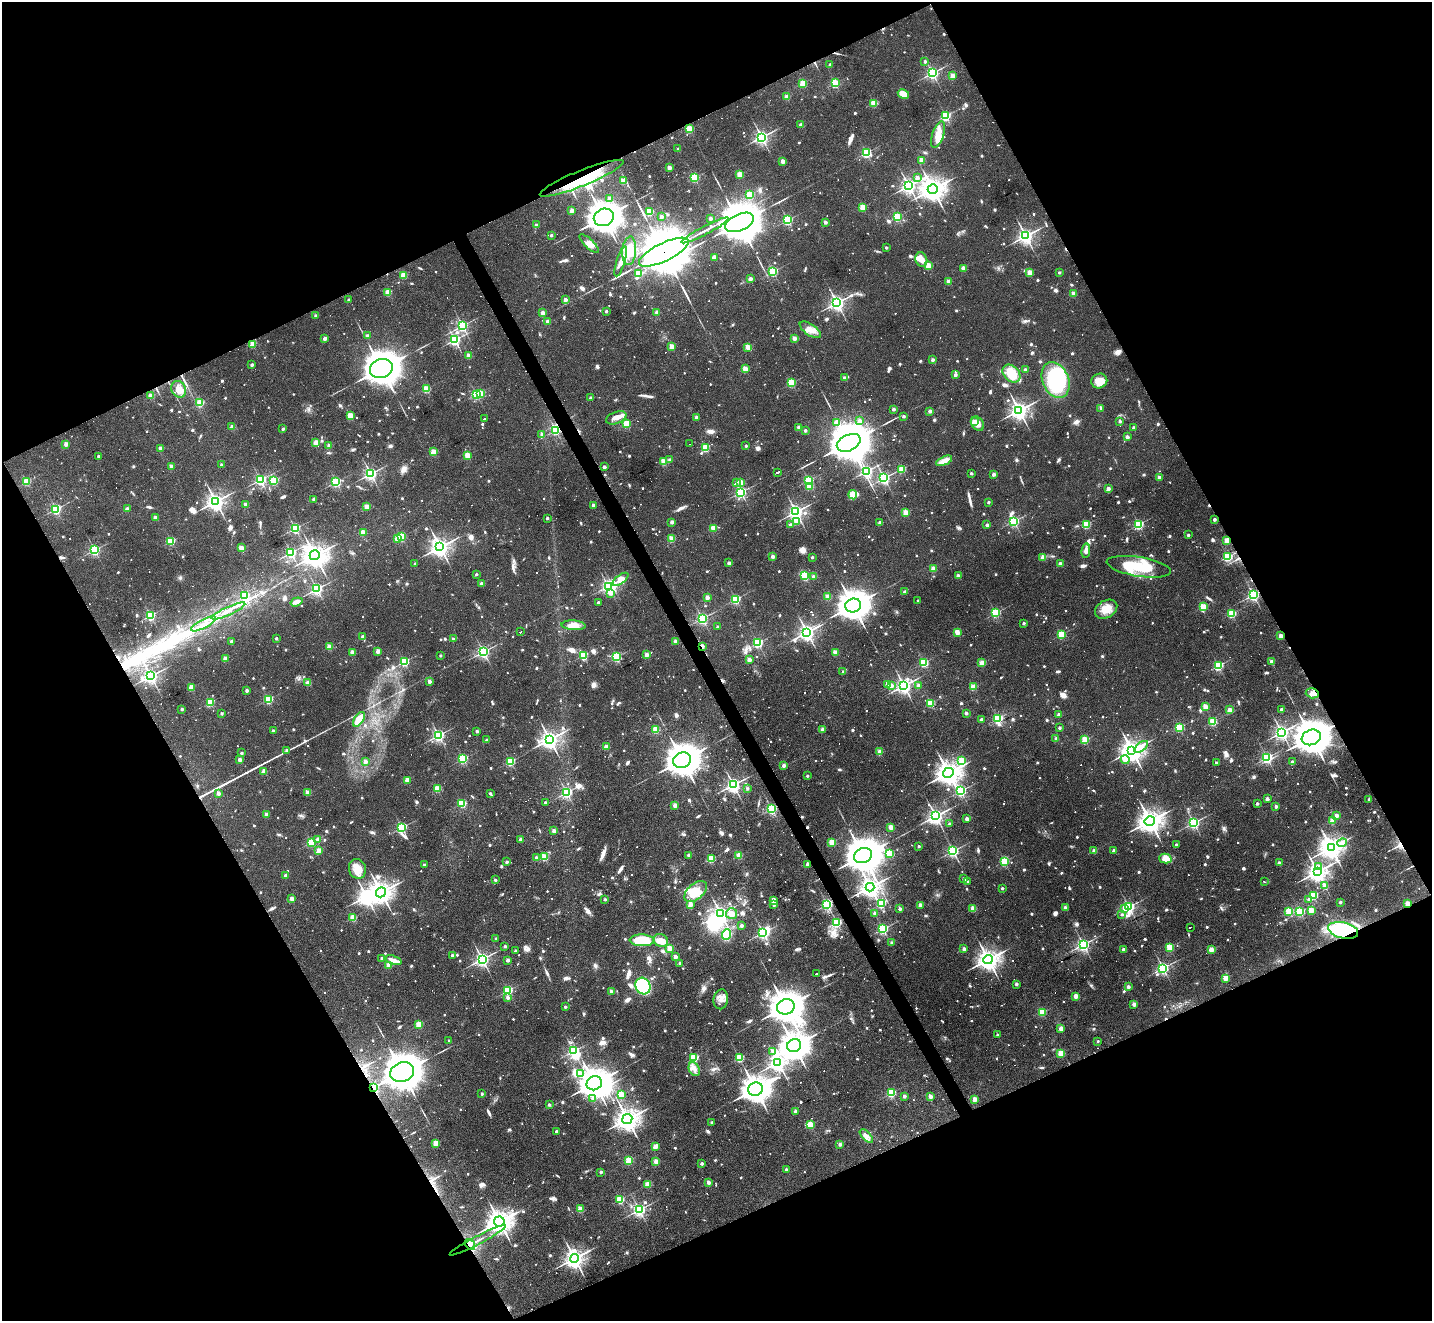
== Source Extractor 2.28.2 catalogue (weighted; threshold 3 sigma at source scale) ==
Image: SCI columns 1-5719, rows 285-5557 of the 5719 x 5707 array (HDU 1 of 3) = the unmasked area's bounding box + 8 px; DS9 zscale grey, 4 x 4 block average (1 PNG px = mean of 4 x 4 image px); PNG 1434 x 1323 px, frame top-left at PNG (2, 2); each listed source drawn as its Kron ellipse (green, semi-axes under 4 px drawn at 4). Shown black and unused: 46% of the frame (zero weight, under 2 of 3 exposures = <1% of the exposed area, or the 3 px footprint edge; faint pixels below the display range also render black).
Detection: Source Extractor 2.28.2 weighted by HDU 2 'WHT'. Background 0.0432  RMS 0.005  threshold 0.0224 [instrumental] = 3 sigma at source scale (4.5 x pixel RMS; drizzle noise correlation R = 1.50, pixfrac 1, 0.05/0.05 arcsec/px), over >= 5 px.
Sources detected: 1990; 23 too faint to see at this stretch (4 x 4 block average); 18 inside a brighter object's white glare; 141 cosmic-ray / hot-pixel residue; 8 long thin detections or spike segments (spike, bleed or trail) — neither listed nor drawn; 17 coinciding with a brighter row at this scale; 60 inside a brighter listed object's ellipse — not listed separately; of the other 1723, all 500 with FLUX_AUTO >= 17.8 (the completeness limit of this list) listed and drawn (1223 fainter detections not listed), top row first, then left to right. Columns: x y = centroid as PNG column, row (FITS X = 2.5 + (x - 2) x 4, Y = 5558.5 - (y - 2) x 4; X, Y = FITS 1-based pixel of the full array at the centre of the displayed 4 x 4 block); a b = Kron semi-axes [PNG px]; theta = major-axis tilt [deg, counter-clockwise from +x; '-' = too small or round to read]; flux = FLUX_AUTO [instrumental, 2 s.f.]
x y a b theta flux
925 62 2 2 - 21
830 64 2 2 - 19
932 73 2 2 - 800
952 76 2 2 - 91
803 83 2 2 - 190
835 83 2 2 - 320
903 94 6 4 -30 48
787 97 2 2 - 89
874 103 2 2 - 170
946 116 2 2 - 440
801 125 2 2 - 58
689 129 2 2 - 220
938 135 14 6 73 50
761 137 3 3 - 950
678 149 2 2 - 19
866 153 2 2 - 440
921 160 2 2 - 110
782 161 2 2 - 64
669 168 2 2 - 77
740 174 2 2 - 130
582 178 45 8 22 180
694 178 2 2 - 310
917 178 2 2 - 39
623 181 2 2 - 120
909 186 3 3 - 970
933 189 5 4 - 2800
750 194 2 2 - 190
609 198 2 2 - 37
862 207 2 2 - 170
572 211 2 2 - 55
649 212 2 2 - 220
604 217 10 8 21 5000
661 217 2 2 - 32
897 217 2 2 - 320
710 218 2 2 - 34
788 220 2 2 - 470
740 222 15 8 24 16000
825 222 2 2 - 38
536 225 2 2 - 31
705 230 26 2 28 22
551 235 2 2 - 23
1026 236 3 3 - 1100
589 244 13 4 -44 24
886 248 2 2 - 21
629 251 14 7 86 52
664 252 27 9 26 32000
715 258 4 3 - 18
921 260 7 5 -70 23
621 261 16 4 73 25
928 266 2 2 - 150
963 268 2 2 - 67
773 271 2 2 - 430
1030 272 2 2 - 100
1059 272 2 2 - 20
639 274 2 2 - 150
403 275 2 2 - 140
750 279 2 2 - 52
948 281 2 2 - 86
388 292 2 2 - 120
1073 294 2 2 - 78
349 300 2 2 - 24
565 300 2 2 - 56
837 303 3 3 - 930
606 311 2 2 - 26
657 312 2 2 - 38
543 313 2 2 - 56
316 316 2 2 - 27
548 321 2 2 - 50
462 326 2 2 - 590
810 330 12 5 -34 31
367 336 2 2 - 31
325 338 2 2 - 49
794 338 2 2 - 69
455 340 2 2 - 630
253 344 2 2 - 120
671 346 2 2 - 100
748 347 2 2 - 110
469 355 2 2 - 88
933 360 2 2 - 34
252 365 2 2 - 27
381 369 11 9 17 6800
745 369 2 2 - 140
1025 370 2 2 - 39
1011 373 10 7 -45 78
955 375 2 2 - 34
844 378 2 2 - 31
1056 380 19 13 -66 360
1099 381 8 7 - 51
791 383 2 2 - 280
179 389 8 7 - 30
426 389 2 2 - 210
476 394 2 2 - 360
481 394 2 2 - 78
151 396 2 2 - 98
590 398 2 2 - 23
200 403 2 2 - 210
893 409 2 2 - 36
1101 409 2 2 - 21
1019 410 3 3 - 1600
930 411 2 2 - 41
350 416 2 2 - 160
903 416 2 2 - 26
696 417 2 2 - 36
616 418 10 6 22 26
484 419 3 2 - 84
859 421 2 2 - 32
1120 421 2 2 - 28
974 422 2 2 - 100
626 423 2 2 - 220
837 423 2 2 - 110
978 424 8 6 -58 26
232 427 2 2 - 65
799 427 2 2 - 40
1133 428 2 2 - 30
283 429 2 2 - 22
555 430 2 2 - 350
805 430 2 2 - 28
542 434 2 2 - 40
1127 437 2 2 - 44
316 443 2 2 - 100
849 443 12 8 25 14000
66 444 2 2 - 65
689 444 2 2 - 39
329 446 2 2 - 56
746 446 2 2 - 18
160 448 2 2 - 58
705 448 2 2 - 250
433 452 2 2 - 140
467 455 2 2 - 160
98 456 2 2 - 25
670 460 2 2 - 20
944 461 8 4 25 33
664 462 2 2 - 160
221 464 2 2 - 18
171 466 2 2 - 67
604 467 2 2 - 32
902 469 2 2 - 200
866 471 2 2 - 660
778 472 3 2 - 120
971 473 2 2 - 21
371 474 2 2 - 730
994 474 2 2 - 45
884 478 2 2 - 670
1159 478 2 2 - 61
260 480 2 2 - 590
274 480 2 2 - 290
808 480 2 2 - 390
27 481 2 2 - 220
336 482 2 2 - 440
741 482 2 2 - 87
736 483 4 2 - 160
810 486 2 2 - 140
1108 489 2 2 - 55
741 492 2 2 - 580
853 495 4 4 - 26
314 499 2 2 - 38
216 501 4 3 - 1400
988 502 2 2 - 22
246 504 2 2 - 58
593 505 2 2 - 33
367 507 2 2 - 81
56 509 2 2 - 490
127 509 2 2 - 48
796 512 3 3 - 880
906 513 2 2 - 140
155 518 2 2 - 43
547 518 2 2 - 27
1214 519 2 2 - 27
1014 521 2 2 - 520
672 522 2 2 - 44
796 522 2 2 - 100
880 522 2 2 - 23
790 524 2 2 - 22
1139 524 2 2 - 460
987 525 2 2 - 36
1086 525 2 2 - 260
295 528 2 2 - 450
713 528 2 2 - 140
363 532 2 2 - 89
1188 535 2 2 - 20
401 537 2 2 - 230
397 538 2 2 - 100
672 539 2 2 - 120
171 541 2 2 - 270
1227 541 2 2 - 150
440 547 4 4 - 1500
241 548 2 2 - 110
94 550 2 2 - 510
1086 551 7 3 83 18
291 553 2 2 - 510
315 555 5 5 - 2500
773 556 2 2 - 46
812 557 2 2 - 20
1043 557 2 2 - 89
1228 557 2 2 - 380
729 563 2 2 - 39
415 564 2 2 - 21
1060 564 2 2 - 60
1139 567 32 9 -9 170
933 569 2 2 - 89
476 574 2 2 - 21
805 575 3 3 - 130
958 576 2 2 - 73
814 577 2 2 - 50
621 579 9 4 37 20
482 584 2 2 - 63
608 586 2 2 - 710
317 589 2 2 - 720
905 592 2 2 - 40
610 593 2 2 - 23
1253 595 2 2 - 670
245 596 2 2 - 280
707 597 2 2 - 66
828 597 2 2 - 110
736 599 2 2 - 400
918 601 2 2 - 23
296 602 6 3 18 20
598 602 2 2 - 23
853 605 8 6 18 5200
1203 607 2 2 - 220
1106 609 12 8 30 48
228 611 18 3 24 25
996 613 2 2 - 380
1232 614 2 2 - 300
150 615 2 2 - 400
702 618 2 2 - 490
1024 623 2 2 - 23
203 624 14 3 28 24
574 625 12 5 -4 36
717 627 2 2 - 21
520 632 2 2 - 48
807 632 3 3 - 1200
957 632 2 2 - 110
1061 634 2 2 - 280
1281 636 2 2 - 69
363 637 2 2 - 29
276 638 2 2 - 21
453 639 2 2 - 21
231 641 2 2 - 30
675 641 2 2 - 36
758 643 2 2 - 470
702 646 2 2 - 55
329 647 2 2 - 120
378 651 2 2 - 72
352 652 2 2 - 72
483 652 2 2 - 670
835 652 2 2 - 86
440 655 2 2 - 21
583 655 2 2 - 250
646 655 2 2 - 64
616 657 2 2 - 400
225 659 2 2 - 100
749 660 2 2 - 71
404 662 2 2 - 380
924 662 2 2 - 320
1272 662 2 2 - 68
982 663 2 2 - 150
1218 666 2 2 - 420
843 671 2 2 - 160
151 676 3 3 - 830
429 681 2 2 - 55
308 683 2 2 - 73
887 684 2 2 - 55
918 685 2 2 - 33
891 686 2 2 - 61
904 686 3 3 - 1000
191 687 2 2 - 110
973 687 2 2 - 150
247 691 2 2 - 34
1312 693 6 5 - 21
268 699 2 2 - 350
210 702 2 2 - 260
930 703 2 2 - 240
1205 707 2 2 - 120
182 709 2 2 - 21
1281 709 2 2 - 21
1230 710 2 2 - 110
222 713 2 2 - 25
966 713 2 2 - 35
1059 714 2 2 - 36
359 719 8 4 54 64
997 719 2 2 - 380
981 720 2 2 - 26
1213 721 2 2 - 260
1179 727 2 2 - 340
1059 728 2 2 - 26
822 729 2 2 - 58
656 730 2 2 - 190
273 731 2 2 - 22
477 731 2 2 - 25
1282 732 3 3 - 1000
438 735 2 2 - 620
1311 737 10 7 21 8100
550 739 4 3 - 1600
1056 739 2 2 - 49
487 740 2 2 - 29
1085 740 2 2 - 220
606 747 2 2 - 69
1141 747 8 3 39 49
286 750 2 2 - 19
1132 750 4 3 - 2500
879 752 2 2 - 67
241 753 2 2 - 18
1267 757 2 2 - 540
239 759 2 2 - 42
463 759 2 2 - 440
1125 759 4 3 - 100
682 760 9 7 19 6300
961 760 2 2 - 150
365 761 2 2 - 61
510 762 2 2 - 340
1292 762 2 2 - 38
1216 763 2 2 - 21
784 765 2 2 - 51
264 771 2 2 - 78
948 773 5 5 - 2800
807 776 2 2 - 19
407 780 2 2 - 99
733 785 3 3 - 1100
437 789 2 2 - 180
747 789 2 2 - 20
961 791 2 2 - 510
567 792 2 2 - 520
218 793 2 2 - 55
307 793 2 2 - 100
490 793 2 2 - 20
1267 799 2 2 - 49
1369 799 2 2 - 26
545 802 2 2 - 22
462 803 2 2 - 290
1257 804 2 2 - 24
675 805 2 2 - 70
1276 806 2 2 - 40
771 809 2 2 - 530
266 814 2 2 - 55
936 816 3 3 - 1000
1336 816 2 2 - 56
967 819 2 2 - 54
1150 821 5 5 - 2700
1332 821 2 2 - 120
1194 823 2 2 - 580
949 824 2 2 - 26
402 827 2 2 - 530
891 827 2 2 - 94
554 831 2 2 - 52
318 839 2 2 - 31
520 839 2 2 - 34
311 842 2 2 - 320
832 842 2 2 - 150
1342 843 5 2 - 47
1176 845 2 2 - 27
919 846 2 2 - 22
1331 848 4 3 - 2000
319 850 2 2 - 64
1114 850 2 2 - 30
953 851 2 2 - 570
1094 851 2 2 - 60
889 853 2 2 - 210
688 855 2 2 - 27
739 855 2 2 - 150
863 856 9 7 21 8700
536 857 2 2 - 29
544 857 2 2 - 210
1165 858 6 4 -14 44
711 859 2 2 - 240
1004 861 2 2 - 330
507 862 2 2 - 28
1279 863 2 2 - 35
807 864 2 2 - 41
424 865 2 2 - 25
1318 866 2 2 - 21
357 869 10 8 -72 49
1317 872 4 3 - 1900
285 876 2 2 - 52
964 879 2 2 - 37
495 880 2 2 - 25
968 882 2 2 - 18
1264 882 2 2 - 100
1325 886 2 2 - 74
870 887 4 4 - 2100
1002 888 2 2 - 25
696 891 13 7 40 54
381 892 5 4 - 2200
1313 895 2 2 - 340
292 899 2 2 - 80
605 899 2 2 - 24
773 900 2 2 - 98
1309 900 2 2 - 24
1340 902 2 2 - 22
1407 903 2 2 - 110
690 904 2 2 - 78
827 904 2 2 - 590
881 904 2 2 - 360
774 905 2 2 - 23
920 905 2 2 - 63
1129 907 2 2 - 650
973 908 2 2 - 110
1065 908 2 2 - 55
1124 908 2 2 - 42
900 909 2 2 - 39
1311 910 2 2 - 160
1289 911 2 2 - 260
1300 912 2 2 - 370
875 913 2 2 - 50
721 914 2 2 - 1100
732 914 5 5 - 25
1122 914 2 2 - 21
353 918 2 2 - 160
837 922 2 2 - 400
741 926 2 2 - 28
1190 927 2 2 - 55
883 929 2 2 - 480
1343 930 15 8 -13 280
763 932 2 2 - 630
727 935 5 5 - 66
496 939 2 2 - 23
642 940 12 6 -2 150
661 941 7 6 - 46
892 943 2 2 - 29
1083 944 2 2 - 680
505 946 2 2 - 22
1170 947 2 2 - 220
669 948 2 2 - 110
964 949 2 2 - 46
1211 949 2 2 - 89
1123 950 2 2 - 49
515 951 2 2 - 19
452 955 2 2 - 23
675 957 2 2 - 58
382 958 2 2 - 25
482 959 3 3 - 870
988 959 5 4 - 2200
393 960 8 3 -20 22
507 960 2 2 - 43
680 963 2 2 - 28
389 965 2 2 - 120
1163 968 2 2 - 690
816 974 2 2 - 66
1225 978 2 2 - 110
1016 984 2 2 - 33
643 986 8 7 - 280
1128 987 2 2 - 40
508 990 2 2 - 390
611 992 2 2 - 47
1076 996 2 2 - 91
508 998 2 2 - 24
721 999 10 7 80 24
1134 1004 2 2 - 55
565 1007 2 2 - 21
786 1007 9 7 15 5600
1042 1012 2 2 - 240
419 1024 2 2 - 180
1061 1028 2 2 - 77
997 1035 2 2 - 18
449 1041 2 2 - 26
1098 1041 2 2 - 19
794 1046 7 6 - 4200
573 1051 2 2 - 600
773 1051 2 2 - 35
1060 1053 2 2 - 130
694 1058 2 2 - 300
739 1058 2 2 - 250
778 1062 4 3 - 1300
694 1069 7 5 -63 19
402 1072 12 9 21 7400
580 1074 2 2 - 23
594 1083 8 6 24 4500
374 1088 2 2 - 250
755 1089 7 6 - 3200
891 1093 2 2 - 360
482 1094 2 2 - 20
621 1095 2 2 - 280
904 1096 2 2 - 37
930 1096 2 2 - 65
593 1099 2 2 - 42
974 1099 2 2 - 79
549 1105 2 2 - 23
796 1111 2 2 - 48
627 1119 5 5 - 2100
712 1123 2 2 - 33
810 1125 2 2 - 210
556 1131 2 2 - 27
866 1136 8 4 -46 19
436 1143 2 2 - 130
840 1144 2 2 - 40
655 1147 2 2 - 110
629 1160 2 2 - 150
656 1162 2 2 - 110
702 1164 2 2 - 29
786 1169 2 2 - 21
601 1172 2 2 - 29
708 1182 2 2 - 57
648 1184 2 2 - 150
620 1200 2 2 - 280
580 1209 2 2 - 130
639 1210 3 3 - 660
499 1222 5 5 - 2900
478 1240 32 2 28 19
470 1244 6 3 -52 20
574 1258 4 4 - 1500
Overlapping masked pixels (flux is a lower limit): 13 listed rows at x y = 582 178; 664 252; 555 430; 1227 541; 1281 636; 702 646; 1312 693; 1311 737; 1407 903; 1343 930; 402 1072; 374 1088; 470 1244
Diffuse or blended objects may show on this block-average render without a row.